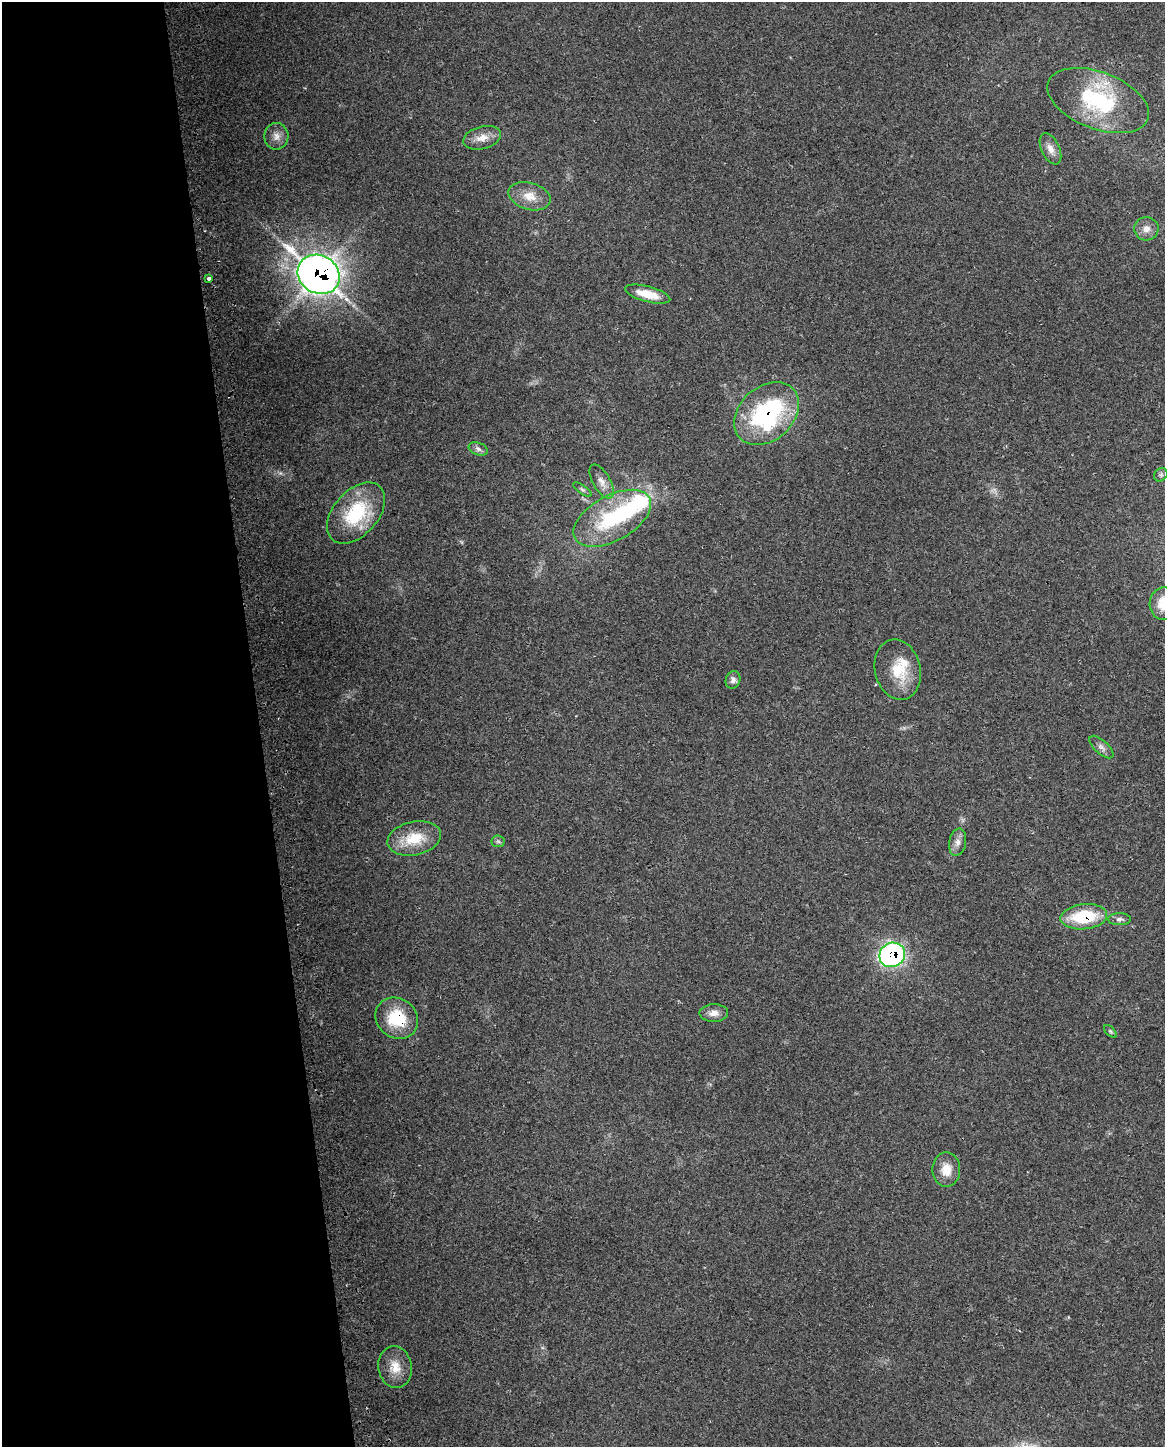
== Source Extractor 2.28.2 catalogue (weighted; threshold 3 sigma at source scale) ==
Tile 5 of 4 x 3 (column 1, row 2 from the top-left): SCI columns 29-1191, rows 1504-2948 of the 4710 x 4405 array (HDU 1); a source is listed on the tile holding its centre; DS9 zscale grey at full resolution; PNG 1167 x 1449 px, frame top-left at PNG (2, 2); each listed source drawn as its Kron ellipse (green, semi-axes under 4 px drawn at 4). Shown black and unused: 22% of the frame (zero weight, under 2 of 3 exposures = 2% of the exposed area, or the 3 px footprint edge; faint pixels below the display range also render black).
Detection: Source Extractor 2.28.2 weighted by HDU 2 'WHT'; one run over the whole footprint, this tile lists its part. Background 0.192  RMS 0.013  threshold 0.0605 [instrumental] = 3 sigma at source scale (4.5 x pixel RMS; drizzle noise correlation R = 1.50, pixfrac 1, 0.0396/0.0396 arcsec/px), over >= 5 px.
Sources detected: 37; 2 too faint to see at this stretch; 2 inside a brighter object's white glare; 1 cosmic-ray / hot-pixel residue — neither listed nor drawn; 1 inside a brighter listed object's ellipse — not listed separately; the other 31 listed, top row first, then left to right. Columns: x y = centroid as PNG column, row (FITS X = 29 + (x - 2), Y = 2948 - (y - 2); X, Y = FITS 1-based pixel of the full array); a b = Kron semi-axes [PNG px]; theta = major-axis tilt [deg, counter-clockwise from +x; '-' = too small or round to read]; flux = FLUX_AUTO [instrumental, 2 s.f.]
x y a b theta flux
1098 101 53 28 -21 140
276 136 13 12 - 11
482 138 19 11 15 16
1050 149 17 9 -64 11
529 196 21 13 -16 23
1146 229 12 11 - 9.9
319 274 22 19 -32 1300
209 278 4 3 - 8.6
648 294 23 7 -15 27
767 414 36 27 42 190
478 449 10 6 -21 5
1161 475 7 6 - 3
602 482 19 9 -60 11
582 490 11 4 -35 2.9
356 513 36 22 49 88
612 518 42 22 29 110
1163 604 16 14 88 29
898 670 30 22 -76 45
733 680 9 7 71 5.6
1101 747 15 6 -42 6.2
414 838 27 16 12 43
498 841 6 6 - 2.8
958 842 14 8 79 8.7
1084 917 23 12 6 72
1119 919 12 6 -1 5
892 955 13 12 - 300
714 1013 14 9 1 10
397 1018 22 19 -37 66
1110 1031 8 4 -45 2.3
946 1170 17 14 -90 20
395 1367 21 16 -81 25
Overlapping masked pixels (flux is a lower limit): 5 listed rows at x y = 319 274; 767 414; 1084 917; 892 955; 397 1018
Isophote crosses this tile's border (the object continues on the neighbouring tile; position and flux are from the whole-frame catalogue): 1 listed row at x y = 1163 604